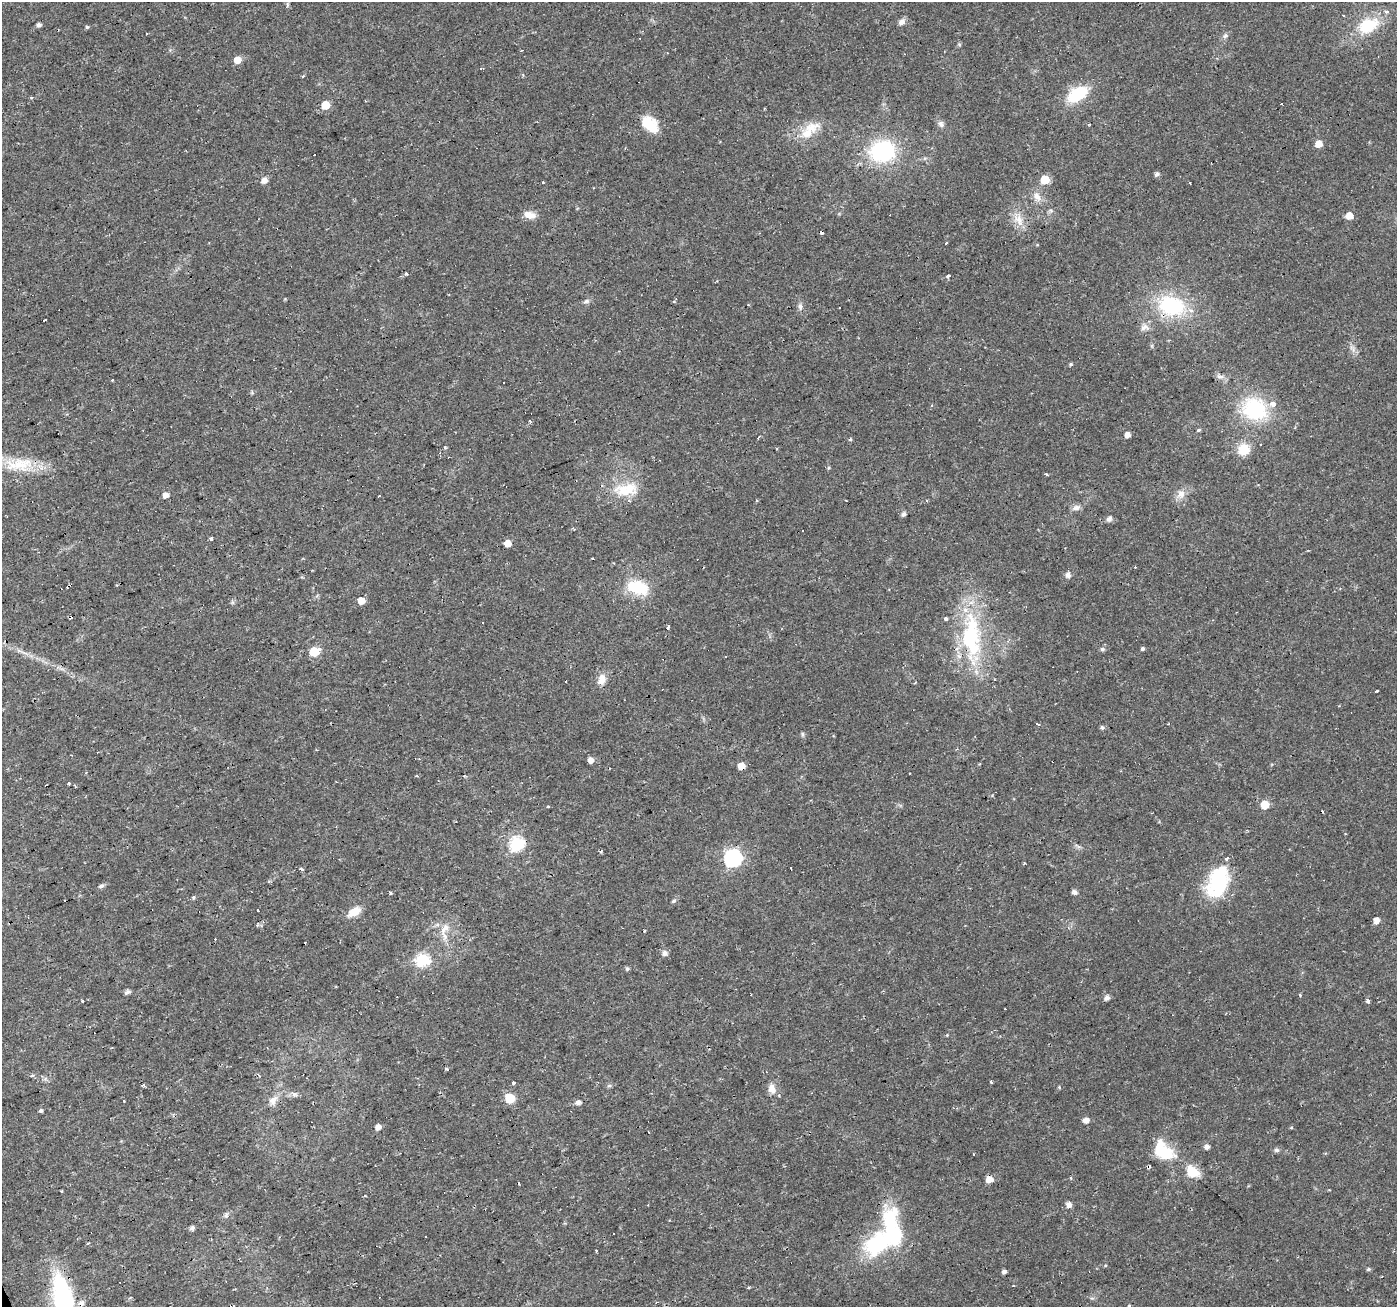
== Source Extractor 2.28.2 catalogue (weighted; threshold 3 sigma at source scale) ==
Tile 7 of 4 x 4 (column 3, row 2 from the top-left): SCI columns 2792-4186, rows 2742-4046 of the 5582 x 5430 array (HDU 1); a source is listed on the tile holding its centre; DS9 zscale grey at full resolution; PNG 1399 x 1309 px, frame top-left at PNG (2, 2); no overlay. Shown black and unused: <1% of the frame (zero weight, under 2 of 3 exposures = <1% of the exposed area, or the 3 px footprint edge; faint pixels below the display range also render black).
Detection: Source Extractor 2.28.2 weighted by HDU 2 'WHT'; one run over the whole footprint, this tile lists its part. Background 0.0171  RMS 0.0023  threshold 0.0102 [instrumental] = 3 sigma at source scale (4.5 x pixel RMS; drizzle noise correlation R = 1.50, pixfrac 1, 0.0396/0.0396 arcsec/px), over >= 5 px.
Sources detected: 177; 1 inside a brighter object's white glare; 27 cosmic-ray / hot-pixel residue — not listed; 8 inside a brighter listed object's ellipse — not listed separately; the other 141 listed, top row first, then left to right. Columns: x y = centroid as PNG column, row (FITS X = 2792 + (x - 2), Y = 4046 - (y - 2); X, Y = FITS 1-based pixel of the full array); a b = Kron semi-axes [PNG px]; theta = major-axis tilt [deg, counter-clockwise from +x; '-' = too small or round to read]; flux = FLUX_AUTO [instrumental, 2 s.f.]
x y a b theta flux
287 4 8 4 82 0.32
1344 16 3 3 - 0.33
902 22 9 6 38 1.1
39 25 5 4 - 0.79
1368 25 28 18 24 8.7
87 27 5 4 - 0.32
146 34 3 3 - 0.57
1225 36 8 7 - 0.68
959 44 6 3 -20 0.25
237 60 6 6 - 2.6
481 68 4 3 - 0.29
303 76 3 3 - 0.25
1077 94 19 11 33 12
325 105 5 5 - 5.3
649 124 21 14 -42 6
941 124 9 7 -68 0.82
811 127 25 13 18 4.5
1318 144 6 5 - 2.8
882 151 23 19 15 23
315 155 3 3 - 0.99
1157 174 5 5 - 0.77
1045 179 5 5 - 8
264 180 8 7 - 1.2
543 182 3 2 - 0.23
1190 183 2 2 - 0.27
1037 196 14 9 -58 1.8
530 215 15 8 -11 2.1
1349 216 6 5 - 2.9
1019 220 20 12 -56 3.1
821 232 3 3 - 3.6
946 243 3 2 - 0.55
406 274 3 3 - 1.8
948 276 3 3 - 1.3
586 301 9 5 21 0.62
1171 306 37 26 -17 17
800 307 11 5 -82 0.76
44 320 3 3 - 11
1144 327 14 9 14 1.4
1352 348 11 5 -53 0.9
1071 364 5 4 - 0.35
1220 376 12 5 -11 0.83
112 380 3 3 - 0.79
932 405 3 3 - 0.58
1255 409 26 22 -26 18
530 421 4 2 - 0.26
1198 430 6 4 18 0.34
1127 435 5 4 - 1.5
758 438 4 2 - 0.51
850 439 5 3 - 0.29
445 447 4 3 - 0.42
1244 449 12 11 - 5
20 464 40 19 3 8.9
1046 474 3 3 - 0.36
624 490 35 16 -2 7.1
1181 494 13 9 81 1.8
165 495 5 5 - 1.6
927 501 3 3 - 0.25
1076 508 12 7 17 1.1
903 514 6 5 - 0.58
1109 519 5 5 - 1.1
802 531 3 3 - 0.51
211 539 3 3 - 4.1
508 543 5 5 - 2.6
1068 575 6 5 - 1.2
117 585 3 3 - 0.32
638 587 22 15 -15 9.1
361 601 6 6 - 2.3
483 623 3 3 - 0.5
667 628 4 3 - 0.99
970 635 59 28 80 24
1102 649 7 5 20 0.47
1142 649 4 4 - 0.47
19 651 7 4 -19 0.54
314 651 6 6 - 10
602 679 15 9 71 2.1
1376 691 4 3 - 1
1037 724 5 3 - 0.29
1102 727 6 5 - 0.51
802 734 6 4 -90 0.36
591 760 5 5 - 1.6
741 766 5 5 - 3.1
86 773 3 3 - 0.29
69 783 4 2 - 0.3
1265 805 5 5 - 5.8
517 844 7 6 - 38
601 852 5 4 - 0.42
733 858 7 7 - 69
301 869 4 3 - 1.8
269 881 4 3 - 0.36
1218 881 36 21 71 17
101 886 6 5 - 0.65
1075 892 8 5 -21 0.57
390 893 3 3 - 1.1
193 897 6 3 -72 0.25
674 901 6 5 - 0.47
258 910 3 3 - 2.1
354 912 17 9 31 2.9
1376 920 5 5 - 1.7
445 928 18 9 50 2.6
664 953 7 6 - 0.95
423 960 6 6 - 32
627 969 6 5 - 0.37
127 992 7 4 25 0.77
1300 995 4 2 - 0.32
1107 998 6 5 - 1
1368 1001 4 3 - 0.87
82 1002 4 2 - 0.22
947 1035 4 4 - 0.19
446 1069 4 3 - 0.31
32 1076 5 3 - 0.28
513 1082 3 3 - 2.1
991 1082 3 3 - 1.1
143 1085 3 3 - 1.2
609 1086 7 4 1 0.38
1059 1087 4 4 - 0.26
772 1089 14 10 -74 2
294 1094 10 6 -20 0.83
510 1098 6 6 - 9.7
273 1100 15 10 53 1.9
578 1103 6 5 - 0.99
41 1110 5 4 - 0.42
1086 1120 6 6 - 1.3
378 1127 5 5 - 1.5
1291 1128 5 3 - 0.21
1207 1147 5 5 - 1
1276 1150 7 5 -1 0.52
1163 1151 25 16 -42 9.7
974 1154 3 3 - 0.55
1148 1167 4 3 - 1.6
1192 1172 15 11 -36 4.9
989 1179 5 5 - 2.4
1069 1204 6 5 - 1.2
227 1216 9 3 69 0.4
192 1228 6 5 - 0.57
613 1233 3 3 - 0.61
877 1243 33 23 39 20
596 1251 3 2 - 0.38
1368 1269 5 4 - 0.41
1004 1272 4 4 - 0.75
64 1302 54 18 -77 36
1129 1306 4 4 - 0.3
Overlapping masked pixels (flux is a lower limit): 5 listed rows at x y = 821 232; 1171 306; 741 766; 1148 1167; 64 1302
Isophote crosses this tile's border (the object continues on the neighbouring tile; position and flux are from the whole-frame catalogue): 2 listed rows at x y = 64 1302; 1129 1306